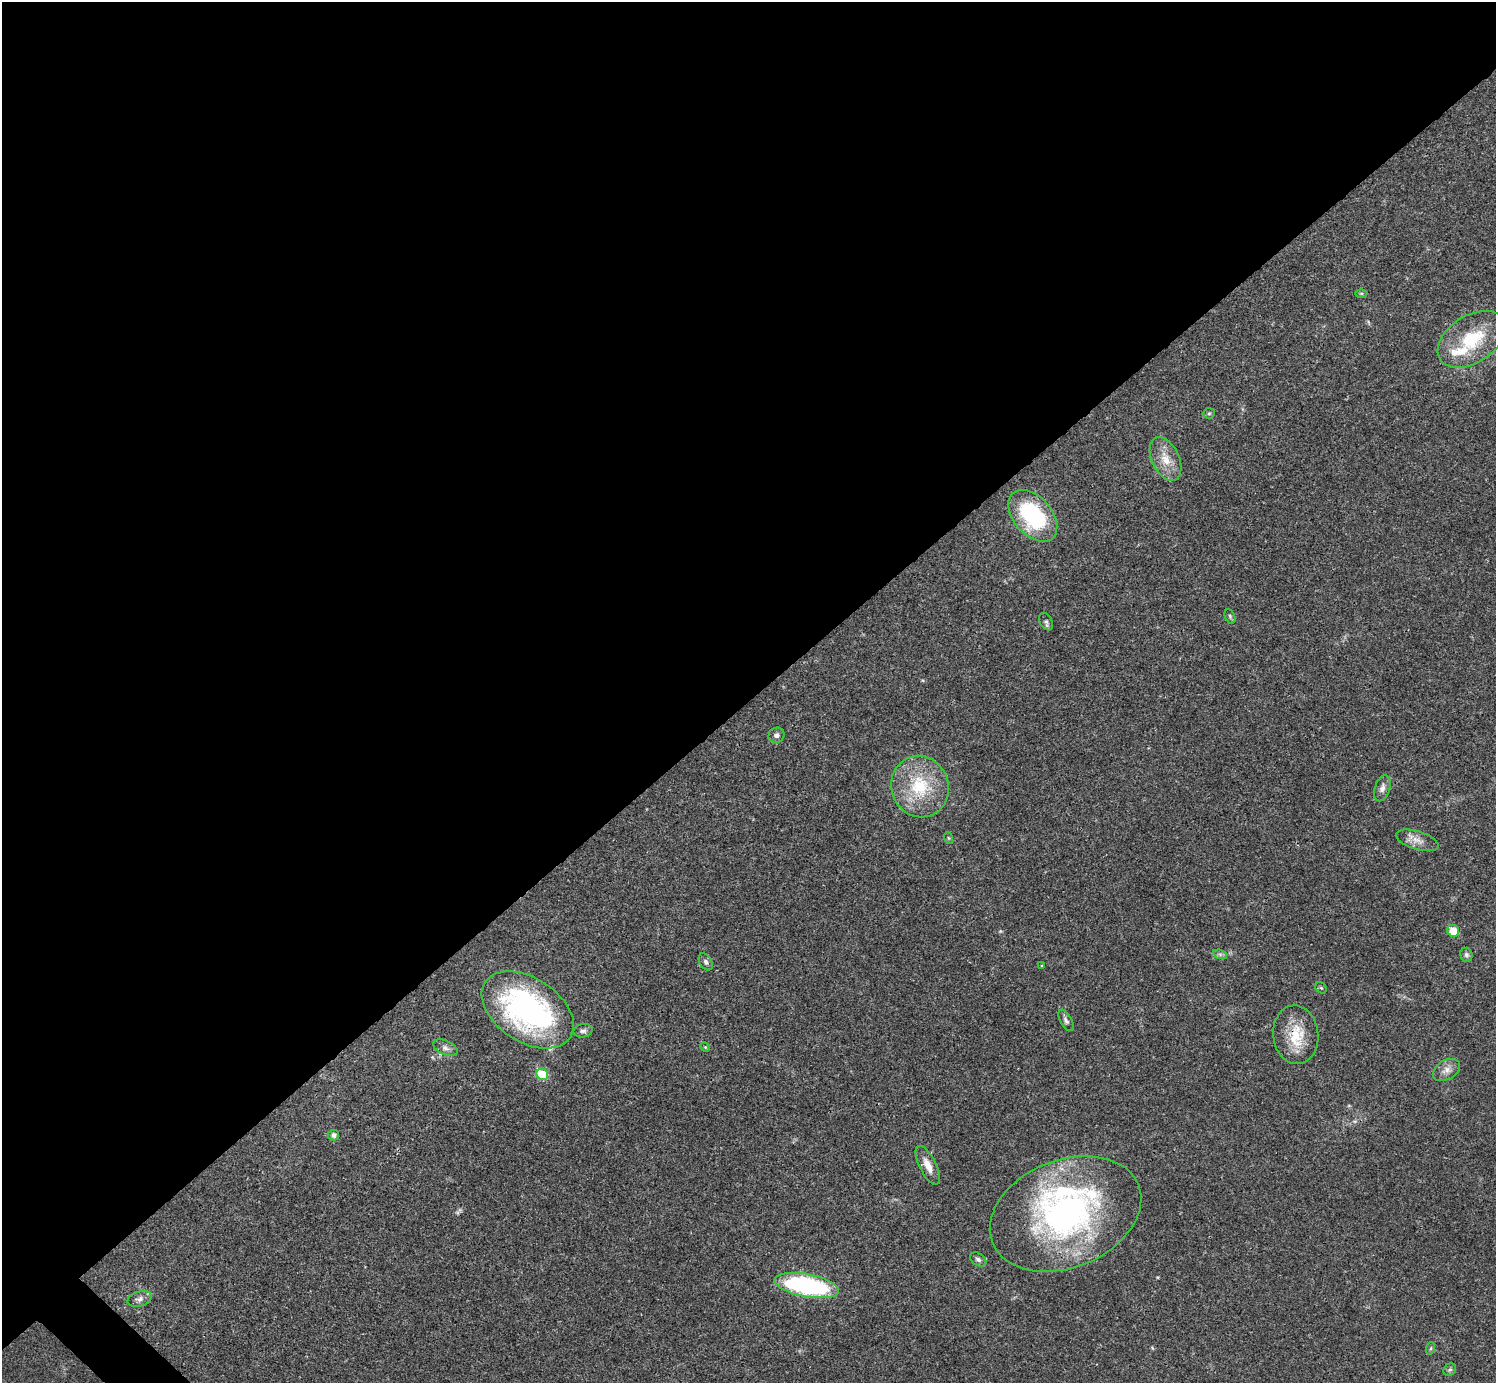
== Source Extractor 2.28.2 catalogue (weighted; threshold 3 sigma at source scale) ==
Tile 2 of 4 x 4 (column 2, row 1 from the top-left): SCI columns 1496-2989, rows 4302-5682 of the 5981 x 5981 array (HDU 1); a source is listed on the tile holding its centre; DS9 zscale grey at full resolution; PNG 1498 x 1385 px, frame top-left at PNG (2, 2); each listed source drawn as its Kron ellipse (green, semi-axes under 4 px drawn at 4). Shown black and unused: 51% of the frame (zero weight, under 3 of 4 exposures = <1% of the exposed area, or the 3 px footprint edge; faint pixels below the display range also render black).
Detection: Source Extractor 2.28.2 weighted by HDU 2 'WHT'; one run over the whole footprint, this tile lists its part. Background 0.0208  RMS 0.0022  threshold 0.01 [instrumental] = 3 sigma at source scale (4.5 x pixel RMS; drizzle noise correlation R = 1.50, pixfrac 1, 0.05/0.05 arcsec/px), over >= 5 px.
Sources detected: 38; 4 inside a brighter listed object's ellipse — not listed separately; the other 34 listed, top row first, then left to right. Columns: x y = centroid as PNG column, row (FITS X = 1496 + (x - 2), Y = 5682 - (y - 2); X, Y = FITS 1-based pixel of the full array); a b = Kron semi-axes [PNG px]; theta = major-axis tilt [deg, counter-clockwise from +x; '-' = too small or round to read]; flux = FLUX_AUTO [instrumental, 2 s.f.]
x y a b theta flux
1361 293 6 4 0 0.32
1472 339 37 23 33 13
1209 413 6 5 - 0.35
1165 459 23 13 -65 4.2
1033 516 30 19 -48 23
1230 616 8 5 -65 0.37
1046 621 9 6 -62 0.58
776 735 8 7 - 0.73
920 787 31 28 -70 13
1382 788 13 7 72 1.3
948 838 6 4 -70 0.26
1417 840 22 9 -17 2.1
1453 931 6 5 - 4.3
1220 954 7 4 -19 0.48
1466 955 7 6 - 0.6
706 962 9 6 -58 0.64
1042 966 3 2 - 0.22
1321 988 6 5 - 0.31
528 1010 51 32 -33 58
1066 1020 12 5 -61 0.73
583 1031 9 6 11 0.79
1296 1035 29 22 -83 7.7
705 1047 5 4 - 0.26
445 1048 13 7 -24 1.1
1446 1070 15 9 30 1.8
542 1074 6 5 - 8.6
334 1135 5 5 - 0.79
928 1165 21 8 -64 2.5
1065 1214 78 53 22 73
978 1259 9 6 -34 0.61
807 1285 33 11 -10 37
140 1299 12 7 16 1
1431 1348 6 4 71 0.31
1450 1370 7 5 42 0.47
Overlapping masked pixels (flux is a lower limit): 1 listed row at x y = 1296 1035